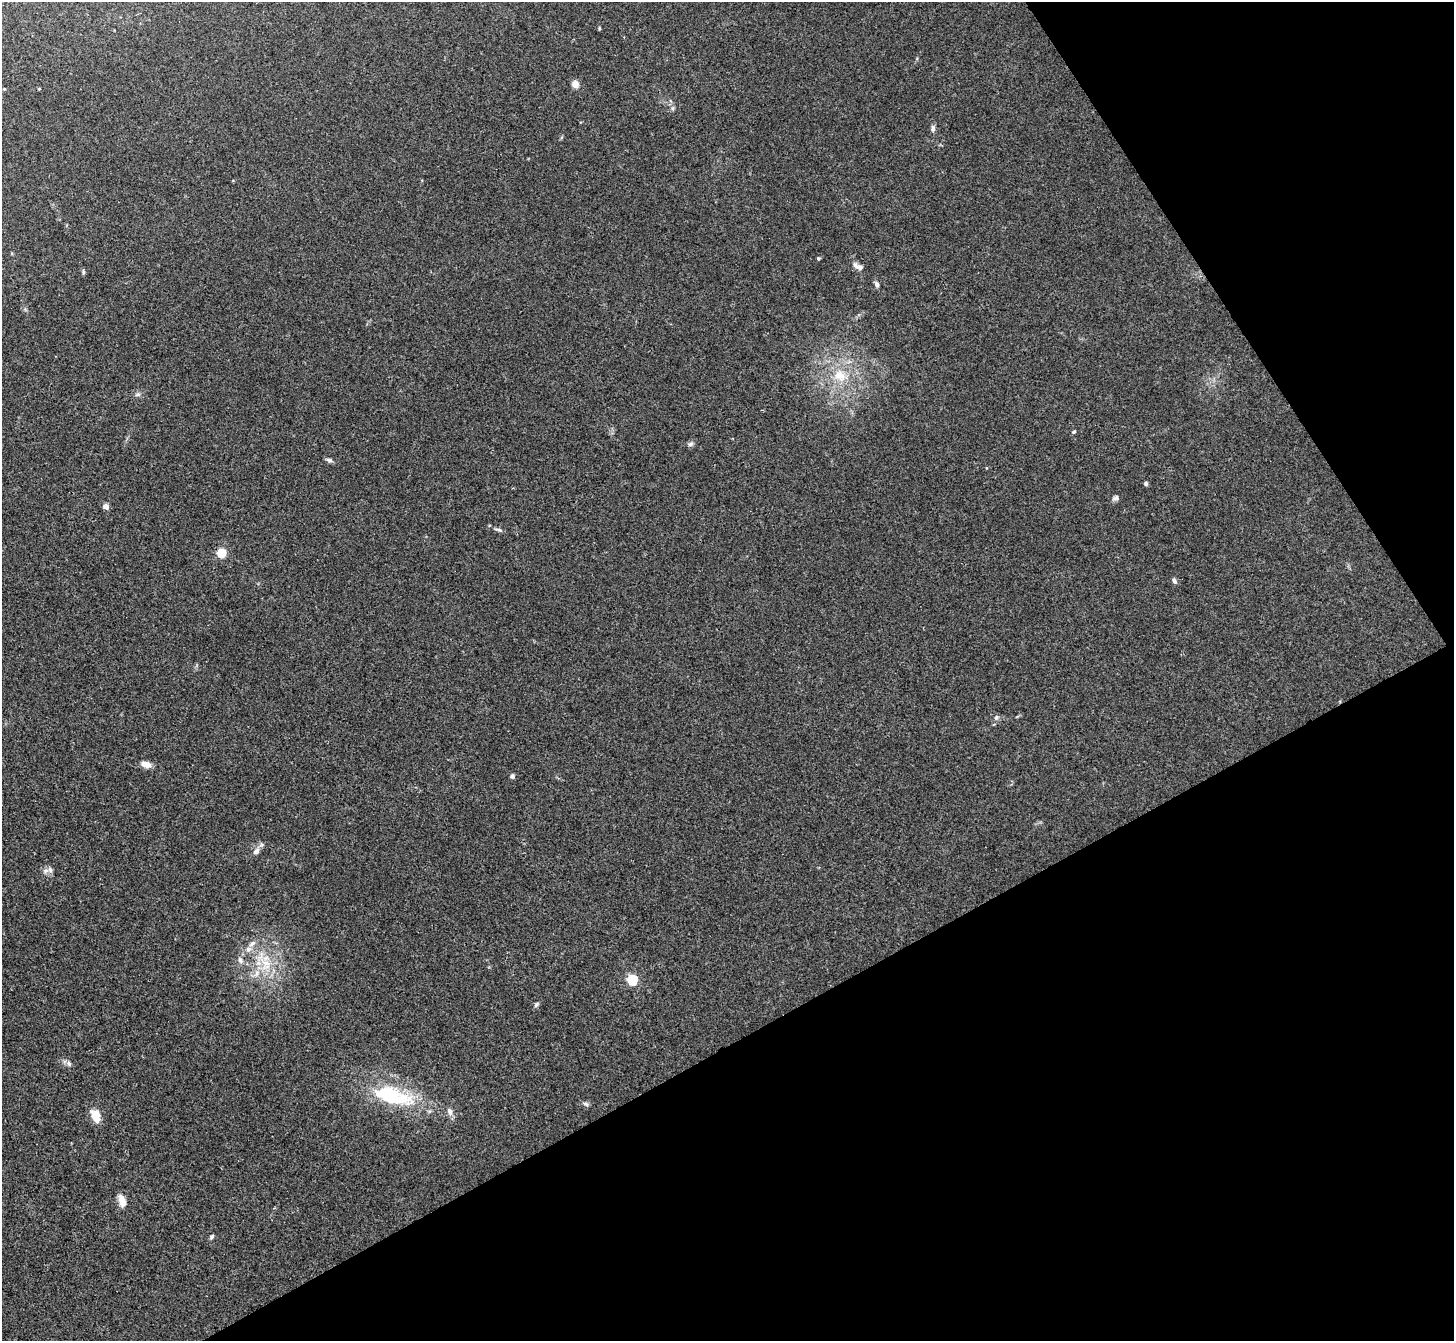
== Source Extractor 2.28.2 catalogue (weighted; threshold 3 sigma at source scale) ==
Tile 12 of 4 x 4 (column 4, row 3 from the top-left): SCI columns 4359-5810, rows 1496-2834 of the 5811 x 5806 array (HDU 1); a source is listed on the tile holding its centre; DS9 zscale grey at full resolution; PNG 1456 x 1343 px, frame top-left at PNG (2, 2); no overlay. Shown black and unused: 30% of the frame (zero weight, under 3 of 4 exposures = <1% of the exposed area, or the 3 px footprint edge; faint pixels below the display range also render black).
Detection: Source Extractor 2.28.2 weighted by HDU 2 'WHT'; one run over the whole footprint, this tile lists its part. Background 0.0166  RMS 0.0046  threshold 0.0206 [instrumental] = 3 sigma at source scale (4.5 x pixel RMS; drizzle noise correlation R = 1.50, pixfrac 1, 0.05/0.05 arcsec/px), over >= 5 px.
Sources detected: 38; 1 inside a brighter object's white glare — not listed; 1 inside a brighter listed object's ellipse — not listed separately; the other 36 listed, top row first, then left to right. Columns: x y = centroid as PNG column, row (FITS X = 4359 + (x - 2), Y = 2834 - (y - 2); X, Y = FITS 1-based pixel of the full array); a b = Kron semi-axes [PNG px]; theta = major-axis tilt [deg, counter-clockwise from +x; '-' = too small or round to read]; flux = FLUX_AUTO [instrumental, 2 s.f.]
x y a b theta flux
599 28 5 3 - 0.41
575 84 7 6 - 3.6
39 89 4 3 - 0.4
933 128 9 5 84 1.3
859 267 10 6 -24 2.2
83 272 7 4 -90 0.61
877 284 7 5 -65 1.2
840 375 20 15 -47 9.5
137 395 7 4 19 0.78
1074 432 5 4 - 0.62
690 444 7 5 27 1
329 460 9 5 -9 1.1
1146 483 5 4 - 0.79
1116 498 9 5 73 1.1
106 507 7 6 - 1.7
499 530 10 5 -18 1
221 553 5 5 - 22
1174 581 7 5 -61 1.1
996 717 6 5 - 0.8
146 764 11 7 -14 3.2
512 776 6 5 - 0.95
256 851 11 7 44 1.9
50 870 9 6 -63 1.4
252 943 12 6 41 2.1
240 960 10 6 -75 1.4
265 963 14 9 -35 6
257 973 8 5 62 1.7
632 980 5 5 - 44
536 1004 7 5 50 0.87
69 1063 7 5 -63 1.1
389 1097 33 27 -21 26
586 1104 8 4 -27 0.89
450 1112 10 6 -67 1.9
95 1116 16 10 -68 6
122 1201 14 7 -71 4
212 1237 6 4 46 0.81
Unlisted compact peaks at least as high as the median listed source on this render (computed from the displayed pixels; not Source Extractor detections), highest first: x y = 818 258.